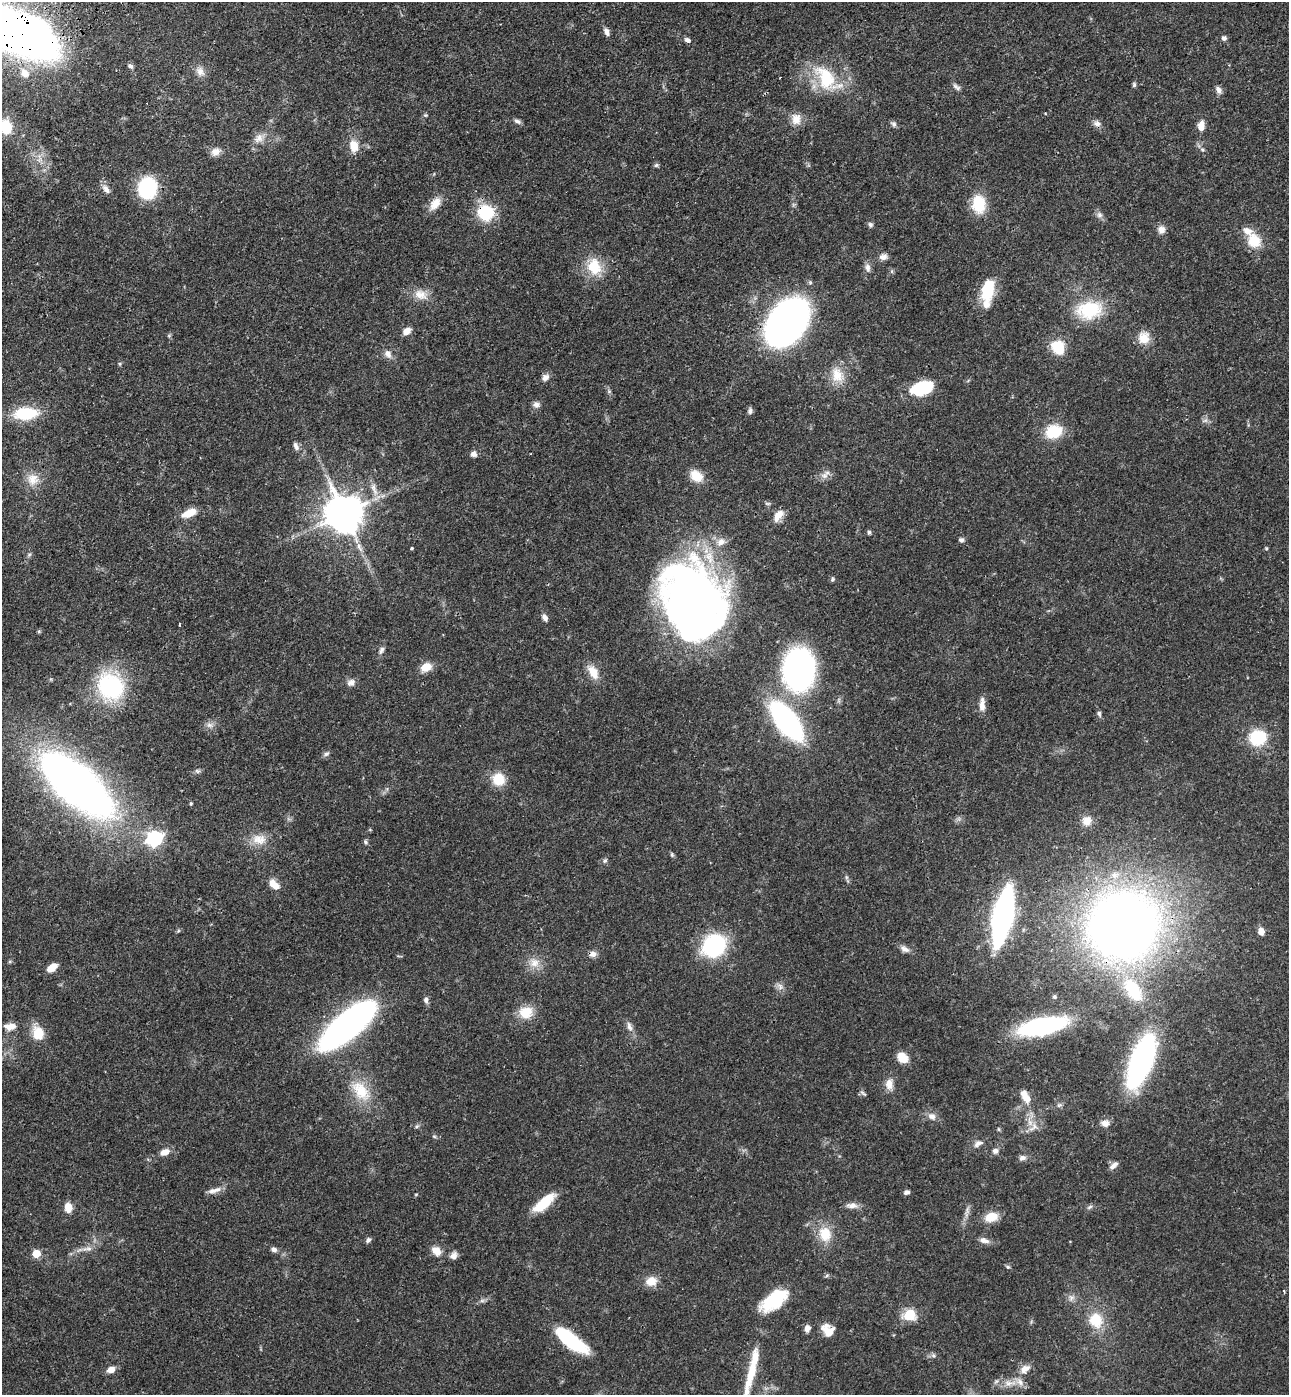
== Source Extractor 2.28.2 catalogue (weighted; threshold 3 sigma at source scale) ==
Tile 11 of 4 x 4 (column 3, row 3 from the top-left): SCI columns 2917-4203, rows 1505-2897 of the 5705 x 5793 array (HDU 1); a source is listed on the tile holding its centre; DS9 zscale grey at full resolution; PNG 1291 x 1397 px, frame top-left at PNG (2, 2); no overlay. Shown black and unused: <1% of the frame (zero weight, under 3 of 4 exposures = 6% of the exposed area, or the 3 px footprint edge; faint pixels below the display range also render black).
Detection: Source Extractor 2.28.2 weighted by HDU 2 'WHT'; one run over the whole footprint, this tile lists its part. Background 0.067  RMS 0.0035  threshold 0.0156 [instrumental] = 3 sigma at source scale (4.5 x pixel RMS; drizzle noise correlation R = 1.50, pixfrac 1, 0.05/0.05 arcsec/px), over >= 5 px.
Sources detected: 165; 1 long thin detection or spike segment (spike, bleed or trail) — not listed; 6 inside a brighter listed object's ellipse — not listed separately; the other 158 listed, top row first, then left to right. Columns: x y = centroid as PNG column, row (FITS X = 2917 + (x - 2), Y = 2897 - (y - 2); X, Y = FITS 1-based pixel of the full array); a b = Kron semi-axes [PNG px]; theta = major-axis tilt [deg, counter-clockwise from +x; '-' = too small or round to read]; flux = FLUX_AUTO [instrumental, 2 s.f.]
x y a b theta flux
17 32 54 26 -21 420
607 32 10 6 -70 1.4
1224 38 6 6 - 0.9
687 40 6 5 - 1.1
1229 65 3 3 - 0.24
130 66 8 6 -31 0.87
200 72 14 10 -56 2.4
25 73 12 10 -38 3.7
826 78 37 22 -61 17
1134 85 7 5 90 0.58
956 87 12 5 -37 1
1218 90 10 7 -63 1.5
425 115 5 5 - 0.43
796 119 15 12 -90 3.6
517 121 9 6 -30 1
1097 123 10 8 -19 1.5
894 124 7 6 - 0.92
1201 126 11 7 83 2.9
6 127 9 7 -73 17
259 138 12 11 - 2.8
354 146 15 11 -80 4.6
216 152 12 9 21 2.4
656 165 6 5 - 0.62
147 188 14 12 81 39
106 189 13 7 -52 1.8
435 204 19 11 52 4.1
979 204 22 16 -85 9.9
486 213 16 15 - 16
1099 215 8 6 -21 1.1
870 224 7 6 - 0.76
1161 230 10 9 - 1.9
1254 240 18 16 -61 7.3
883 257 10 8 1 1.6
594 267 23 19 -76 9.2
868 267 11 7 -78 1.6
988 289 25 12 79 13
420 295 19 12 -14 4.3
1089 310 26 18 10 19
787 322 31 21 54 250
406 331 9 7 42 2.7
1144 338 15 14 - 4.7
1058 347 18 15 -59 7.9
388 353 11 8 -49 1.9
120 364 6 4 -89 0.44
837 375 22 14 -78 6.1
545 377 9 8 - 1.7
922 388 21 11 18 19
536 405 10 8 -10 1.4
750 411 9 5 88 0.91
25 413 25 13 3 14
1205 421 10 4 13 0.76
1053 431 18 14 19 11
296 446 12 6 -67 1.3
473 454 8 7 - 1.3
696 476 15 11 -37 5.5
824 476 10 8 0 1.8
33 479 16 16 - 4.5
189 513 17 8 23 5.1
344 514 11 10 - 1000
778 515 16 9 52 3.4
869 532 5 5 - 0.63
961 540 7 6 - 0.88
721 542 12 10 23 2.7
412 548 3 3 - 0.56
1266 548 5 3 - 0.33
832 579 6 5 - 0.62
694 602 71 51 -69 240
545 617 9 5 -57 1.5
179 624 3 2 - 0.39
39 631 6 3 18 0.39
381 650 10 6 68 1.2
426 667 13 9 29 4.2
799 670 30 22 85 120
593 672 19 10 -59 4.7
351 682 11 8 32 1.7
110 686 32 28 -48 34
982 705 16 6 88 2.7
1099 714 8 5 -70 0.79
787 721 31 13 -52 100
209 725 8 6 -20 1.3
1258 738 20 18 15 13
326 754 8 6 17 0.84
197 771 7 5 -21 0.7
498 779 12 12 - 8.1
77 785 54 22 -41 330
191 804 5 4 - 0.37
1087 821 12 12 - 3.2
154 838 7 6 - 82
259 839 21 13 -5 4.9
365 842 6 5 - 0.67
672 854 7 4 -71 0.54
605 861 7 5 22 0.66
274 884 15 8 -43 3.6
1003 916 33 11 78 170
1124 925 49 46 20 360
1261 931 7 6 - 2.2
714 945 18 16 42 43
905 949 13 7 -25 1.7
593 954 9 7 12 1.7
534 963 13 13 - 3.8
52 968 10 6 38 4.1
780 986 11 6 -53 1.4
1133 990 38 20 -55 19
1054 997 6 6 - 0.58
426 1000 8 6 -83 1
526 1012 18 15 12 6.3
347 1025 56 19 40 140
12 1026 12 9 15 2.4
629 1026 15 7 -71 1.7
1042 1026 35 12 12 68
38 1033 14 11 -88 7.2
902 1058 11 9 -45 4.9
1141 1061 38 15 70 99
889 1084 15 10 -88 2.9
361 1091 34 18 -55 11
863 1093 11 4 -36 0.61
1027 1099 13 10 -33 3.1
932 1116 12 8 -33 1.9
1105 1123 10 8 -5 2.1
417 1126 6 4 20 0.5
1033 1127 16 8 45 2.8
998 1129 6 3 -70 0.38
434 1136 6 4 -19 0.45
978 1143 13 7 29 1.6
995 1151 8 7 - 1.3
165 1152 10 7 22 2.8
1022 1158 10 7 14 1.3
1113 1165 12 6 38 1.6
214 1190 20 6 14 2.1
906 1192 7 5 14 0.96
416 1194 5 3 - 0.31
544 1203 26 9 41 11
852 1205 16 7 -2 2.1
68 1207 8 6 -80 5
1089 1207 7 4 37 0.65
991 1217 15 10 15 5.2
825 1234 20 16 -75 7.6
368 1240 7 5 50 0.94
984 1240 12 7 -17 1.9
87 1249 18 4 10 1.8
274 1249 7 6 - 1.2
436 1251 12 9 -43 3.4
36 1254 5 5 - 9.2
454 1256 9 8 - 1.7
1008 1267 6 4 -42 0.53
651 1281 14 12 18 3.9
1072 1298 8 5 46 1
774 1300 30 15 36 17
909 1314 10 9 - 10
1096 1320 17 15 -69 9.1
807 1328 7 5 72 2
828 1331 14 10 -52 5.1
571 1340 41 14 -38 20
933 1355 6 4 -45 0.63
1025 1369 14 9 33 2.9
111 1370 8 6 22 2.9
752 1371 67 9 75 12
1009 1383 19 7 5 3.7
Overlapping masked pixels (flux is a lower limit): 6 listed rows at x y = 17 32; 486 213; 1003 916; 1124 925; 1141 1061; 571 1340
Isophote crosses this tile's border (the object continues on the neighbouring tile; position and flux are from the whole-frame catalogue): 3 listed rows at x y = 17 32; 6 127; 752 1371